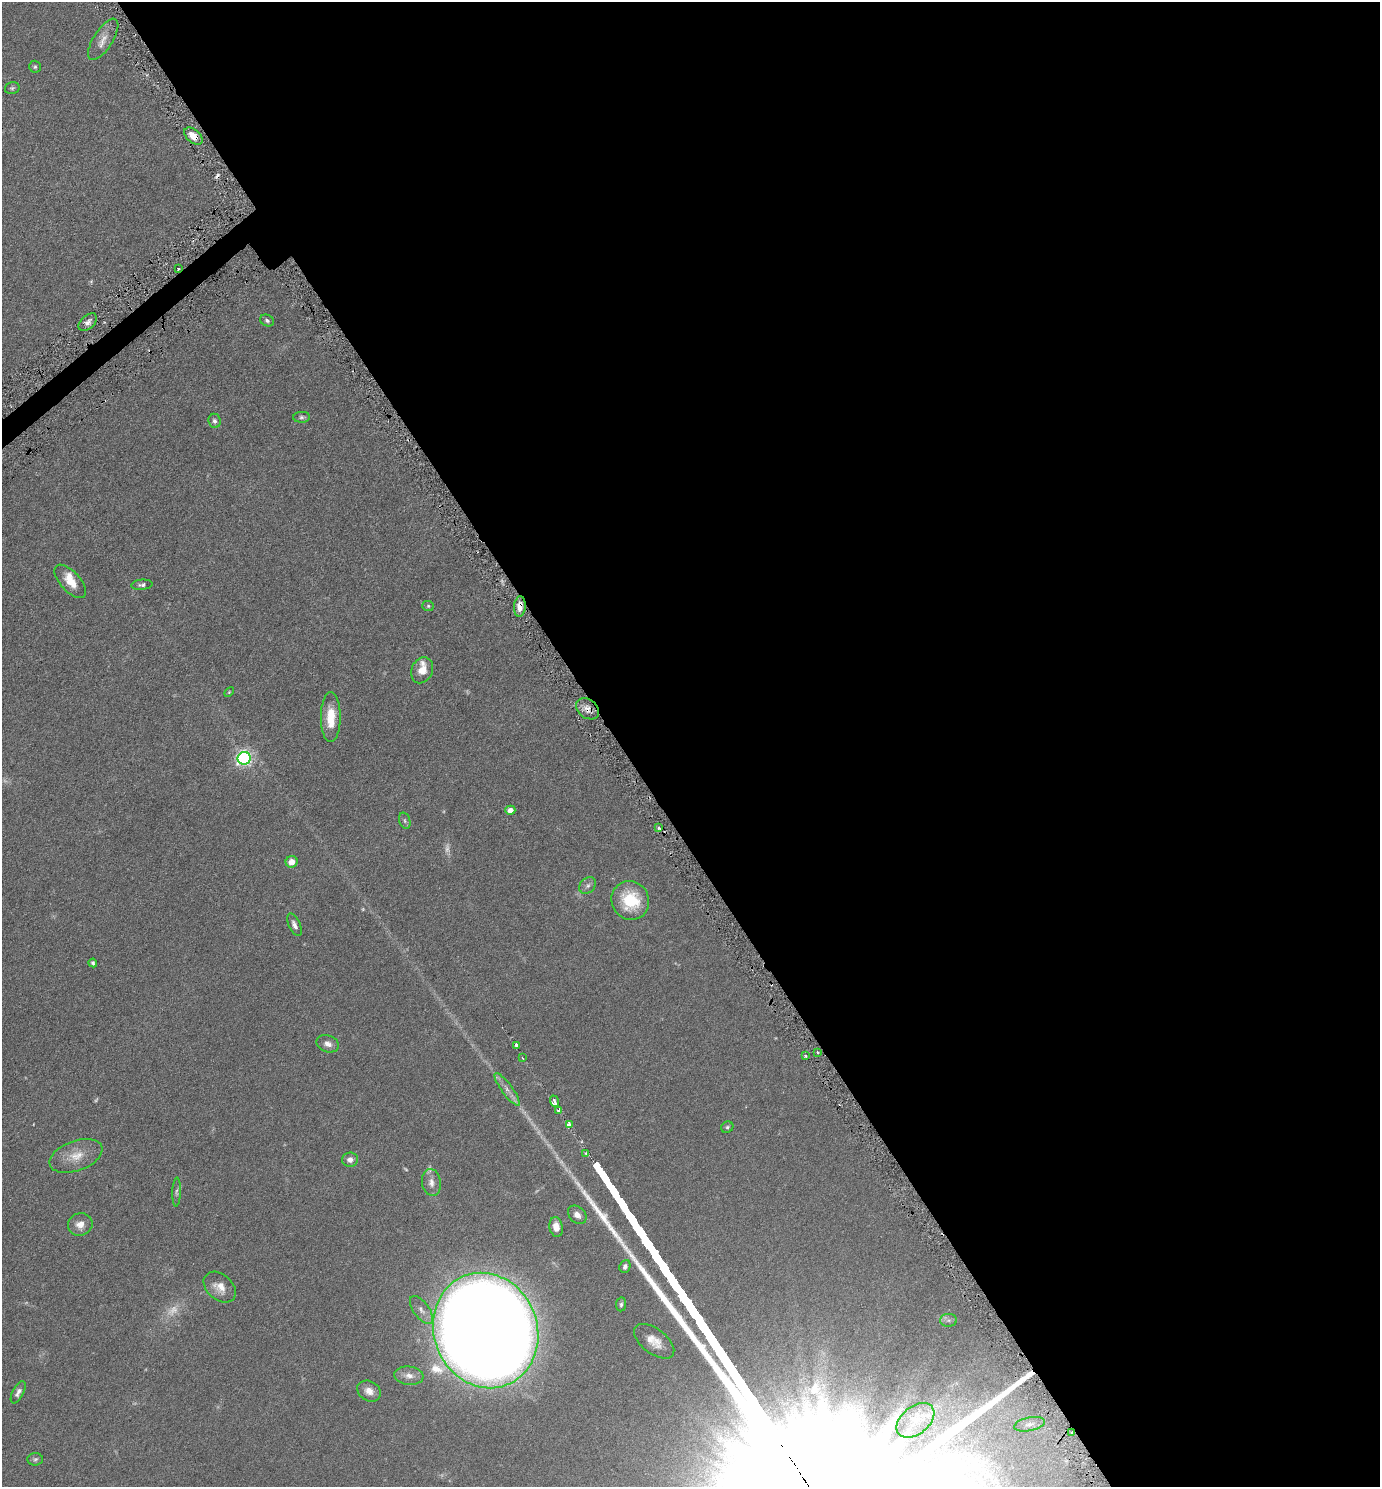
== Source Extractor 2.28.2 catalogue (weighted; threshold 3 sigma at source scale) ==
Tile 8 of 4 x 4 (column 4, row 2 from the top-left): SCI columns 4288-5665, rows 2986-4470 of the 5961 x 5968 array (HDU 1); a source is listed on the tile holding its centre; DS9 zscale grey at full resolution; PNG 1382 x 1489 px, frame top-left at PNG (2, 2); each listed source drawn as its Kron ellipse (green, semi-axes under 4 px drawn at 4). Shown black and unused: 56% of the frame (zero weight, under 3 of 6 exposures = <1% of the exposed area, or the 3 px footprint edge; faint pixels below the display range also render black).
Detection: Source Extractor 2.28.2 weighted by HDU 2 'WHT'; one run over the whole footprint, this tile lists its part. Background 0.0673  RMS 0.006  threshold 0.0247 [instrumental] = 3 sigma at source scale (4.09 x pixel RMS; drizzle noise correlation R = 1.36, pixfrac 0.8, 0.05/0.05 arcsec/px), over >= 5 px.
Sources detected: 76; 11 too faint to see at this stretch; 2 cosmic-ray / hot-pixel residue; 1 long thin detection or spike segment (spike, bleed or trail) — neither listed nor drawn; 4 inside a brighter listed object's ellipse — not listed separately; the other 58 listed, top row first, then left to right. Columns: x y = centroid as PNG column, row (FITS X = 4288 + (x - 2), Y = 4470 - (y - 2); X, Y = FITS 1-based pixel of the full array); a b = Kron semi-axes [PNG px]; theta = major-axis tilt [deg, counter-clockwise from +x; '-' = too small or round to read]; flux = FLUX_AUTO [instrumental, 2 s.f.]
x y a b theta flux
103 39 24 9 57 5.8
35 67 6 6 - 1
12 88 7 5 15 1
193 136 10 6 -42 5.9
178 268 3 3 - 1
267 320 7 5 -28 1.2
88 322 11 6 41 2.4
302 417 8 5 2 1.2
214 421 7 6 - 1.6
70 581 21 10 -48 8.4
142 585 10 5 5 1.6
428 606 6 5 - 0.8
520 606 10 6 85 5
422 670 13 10 64 6.5
229 692 6 3 46 0.56
588 709 12 9 -36 4
331 717 25 10 90 13
244 758 6 6 - 150
510 810 5 4 - 4.8
405 821 8 5 -73 1.2
659 828 3 2 - 0.84
292 862 6 5 - 4.4
588 886 9 7 44 1.8
630 900 20 18 -61 24
294 925 12 5 -65 2.3
93 963 4 4 - 0.99
328 1044 11 8 -19 3.1
516 1045 4 3 - 3
817 1052 3 2 - 0.5
805 1056 3 3 - 0.87
522 1058 4 3 - 0.58
507 1089 20 5 -53 3.7
554 1101 6 3 -70 17
559 1111 3 3 - 29
570 1125 4 4 - 18
727 1127 6 5 - 0.94
586 1153 4 3 - 1.3
76 1156 27 15 20 9.7
350 1160 8 7 - 2.7
431 1182 13 9 -81 3.9
177 1192 14 4 88 1.5
577 1215 10 8 -45 3.2
80 1224 12 11 - 4.8
556 1227 10 6 -80 5.2
625 1266 6 5 - 1.6
220 1287 18 12 -41 6.5
621 1304 7 5 82 1
421 1310 16 7 -53 3.6
949 1320 8 6 1 1.6
486 1330 58 52 -69 2000
654 1341 23 12 -37 7.7
409 1376 15 9 -6 4
369 1391 12 9 -32 4.5
18 1392 12 5 63 2.2
915 1420 21 13 39 7.8
1029 1424 15 6 12 2.6
1072 1433 3 3 - 5.2
35 1459 8 6 4 1.1
Overlapping masked pixels (flux is a lower limit): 5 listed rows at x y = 193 136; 178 268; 520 606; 588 709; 1072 1433